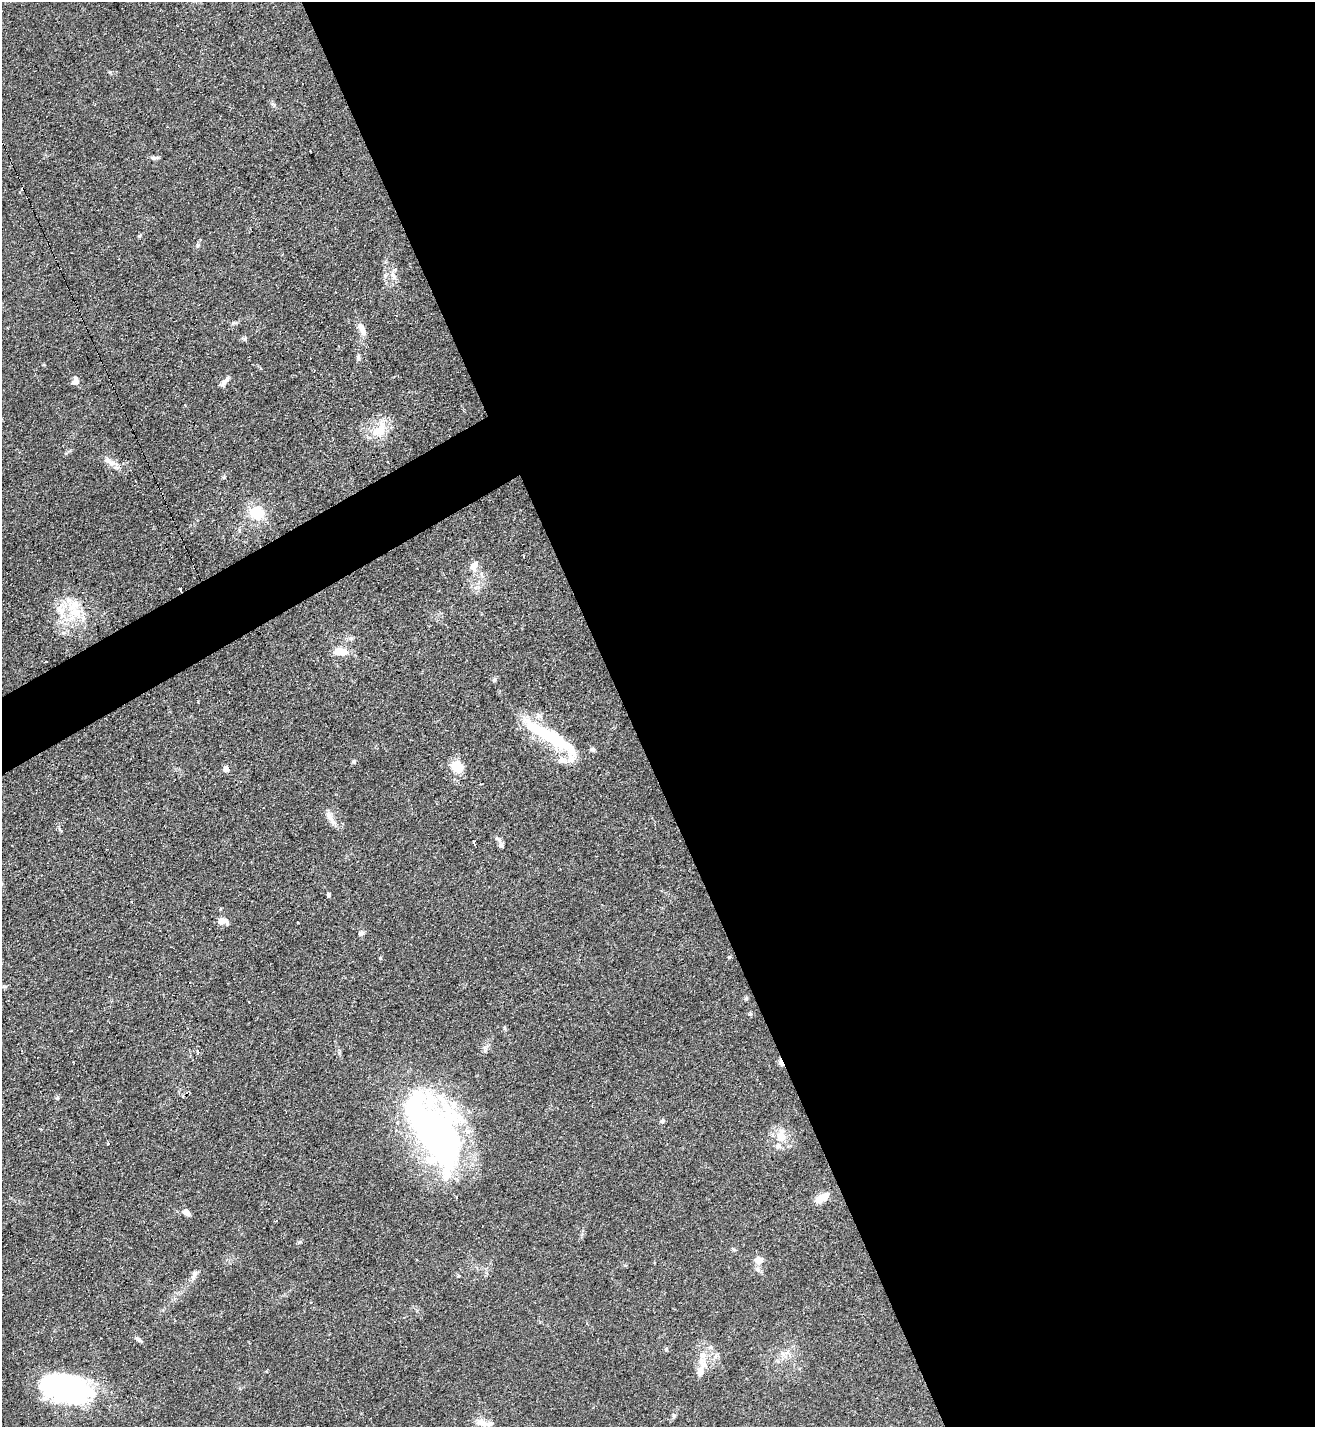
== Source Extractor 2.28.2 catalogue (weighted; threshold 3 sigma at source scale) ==
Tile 8 of 4 x 4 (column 4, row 2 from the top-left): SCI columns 4099-5411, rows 2858-4282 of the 5708 x 5718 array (HDU 1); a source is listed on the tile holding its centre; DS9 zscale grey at full resolution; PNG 1317 x 1429 px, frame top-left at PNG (2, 2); no overlay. Shown black and unused: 55% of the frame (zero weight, under 3 of 4 exposures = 1% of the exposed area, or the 3 px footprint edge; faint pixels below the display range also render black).
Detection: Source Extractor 2.28.2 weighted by HDU 2 'WHT'; one run over the whole footprint, this tile lists its part. Background 0.063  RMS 0.0057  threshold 0.0258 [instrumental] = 3 sigma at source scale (4.5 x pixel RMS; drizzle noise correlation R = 1.50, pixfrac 1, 0.05/0.05 arcsec/px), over >= 5 px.
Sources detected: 71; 6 cosmic-ray / hot-pixel residue — not listed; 9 inside a brighter listed object's ellipse — not listed separately; the other 56 listed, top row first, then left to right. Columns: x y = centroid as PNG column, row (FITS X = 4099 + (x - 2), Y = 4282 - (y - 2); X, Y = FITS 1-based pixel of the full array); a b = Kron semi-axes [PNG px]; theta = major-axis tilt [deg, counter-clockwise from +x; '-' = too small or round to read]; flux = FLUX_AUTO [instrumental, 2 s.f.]
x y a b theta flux
273 104 7 4 -19 0.93
154 158 9 5 0 1.8
140 235 6 4 20 0.73
197 245 7 4 -89 0.93
393 276 12 6 -62 2.8
363 331 14 8 -75 3.9
244 338 8 5 15 1.2
358 357 12 5 -84 1.5
75 381 10 7 52 2.6
225 381 14 5 46 2.6
380 429 26 15 58 13
107 460 11 8 -25 3.7
388 461 3 2 - 0.65
224 477 5 5 - 0.76
257 513 18 15 -26 16
474 566 17 11 70 5.1
75 612 23 16 -18 17
341 651 15 8 -3 8.9
494 680 7 5 72 1
551 737 72 13 -32 46
593 749 6 6 - 1.3
562 760 12 8 -9 4.5
353 761 5 5 - 0.96
457 767 14 12 -38 12
226 769 9 8 - 2.5
329 816 16 8 -55 4.1
498 839 11 5 -37 1.6
474 842 4 2 - 1
329 895 5 4 - 1.4
223 921 13 7 -13 3.9
298 922 3 2 - 0.53
361 933 8 6 46 1.9
729 957 5 4 - 0.72
380 958 5 4 - 0.65
746 998 6 5 - 0.97
249 1002 2 2 - 0.56
750 1014 6 5 - 0.88
505 1029 6 4 -71 0.76
198 1052 6 4 82 0.97
781 1063 9 5 -65 2.8
57 1098 5 5 - 0.85
662 1121 6 5 - 1.4
435 1130 84 46 -61 240
783 1137 17 9 32 6.3
108 1144 3 3 - 6.9
821 1198 18 8 27 8.2
186 1212 9 6 -40 3.4
759 1260 13 11 9 4.6
194 1274 16 6 63 2.8
138 1339 10 5 -30 1.4
666 1349 6 5 - 0.93
701 1369 30 11 75 10
267 1372 4 3 - 0.87
66 1388 46 24 -14 120
674 1416 7 5 88 1.1
483 1423 21 9 -17 5.8
Overlapping masked pixels (flux is a lower limit): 1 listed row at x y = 781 1063